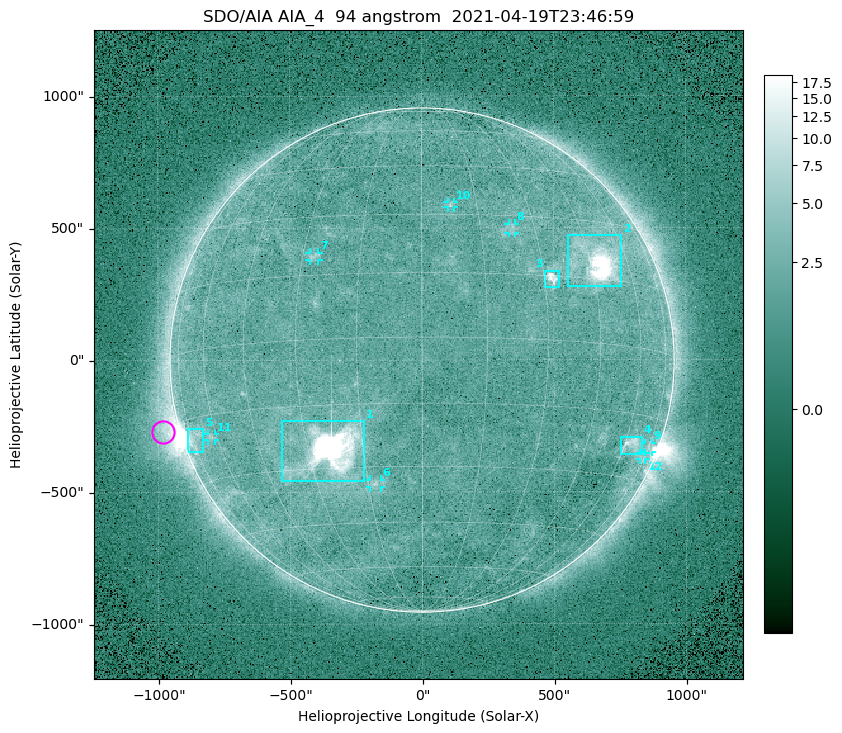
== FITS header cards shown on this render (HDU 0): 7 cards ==
TELESCOP= 'SDO/AIA '
INSTRUME= 'AIA_4   '
WAVELNTH=                   94
WAVEUNIT= 'angstrom'
DATE-OBS= '2021-04-19T23:46:59.12'
CTYPE1  = 'HPLN-TAN'
CTYPE2  = 'HPLT-TAN'

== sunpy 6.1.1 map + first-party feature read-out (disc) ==
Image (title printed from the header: SDO/AIA AIA_4  94 angstrom  2021-04-19T23:46:59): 512 x 512 px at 4.8 arcsec/px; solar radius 955 arcsec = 199 px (full disc in frame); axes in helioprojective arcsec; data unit not stated in the header (colour bar unlabelled)
Orientation: roll -0.138 deg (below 1 deg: not rotated)
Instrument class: DISC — disc imager (sunpy class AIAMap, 94 A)
Bright regions (active regions / flare kernels): reference = the median radial profile (limb darkening/brightening removed); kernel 5 px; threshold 5 sigma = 2.58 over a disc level ~1.81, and >= 1.15x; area >= 9 px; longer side >= 5 px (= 24 arcsec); searched inside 0.97 R_sun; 12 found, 12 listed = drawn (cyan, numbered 1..; 7 of them under ~33 arcsec drawn as corner ticks so the feature stays visible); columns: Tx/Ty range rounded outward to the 10 arcsec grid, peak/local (2 s.f.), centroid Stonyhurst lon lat
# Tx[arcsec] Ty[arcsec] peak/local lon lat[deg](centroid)
1 -540..-220 -460..-230 2191 -24 -26
2 550..760 280..470 39 +48 +19
3 460..520 270..340 7.3 +32 +14
4 750..830 -360..-290 4.5 +64 -22
5 -890..-830 -350..-260 6.1 -72 -19
6 -200..-160 -480..-450 3.4 -13 -34
7 -430..-390 380..410 3.1 -27 +20
8 330..360 480..520 2.8 +24 +27
9 840..870 -350..-310 2.8 +75 -22
10 100..130 580..600 3 +8 +33
11 -810..-780 -300..-280 2.7 -63 -20
12 820..850 -380..-350 2.3 +73 -24
Off-limb structures (1.02-1.3 R_sun): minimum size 50 px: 6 found; the strongest spans PA ~90..115 deg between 1.02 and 1.21 R_sun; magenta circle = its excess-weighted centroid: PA ~105 deg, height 1.07 R_sun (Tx ~-980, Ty ~-270 arcsec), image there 4.5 x the reference